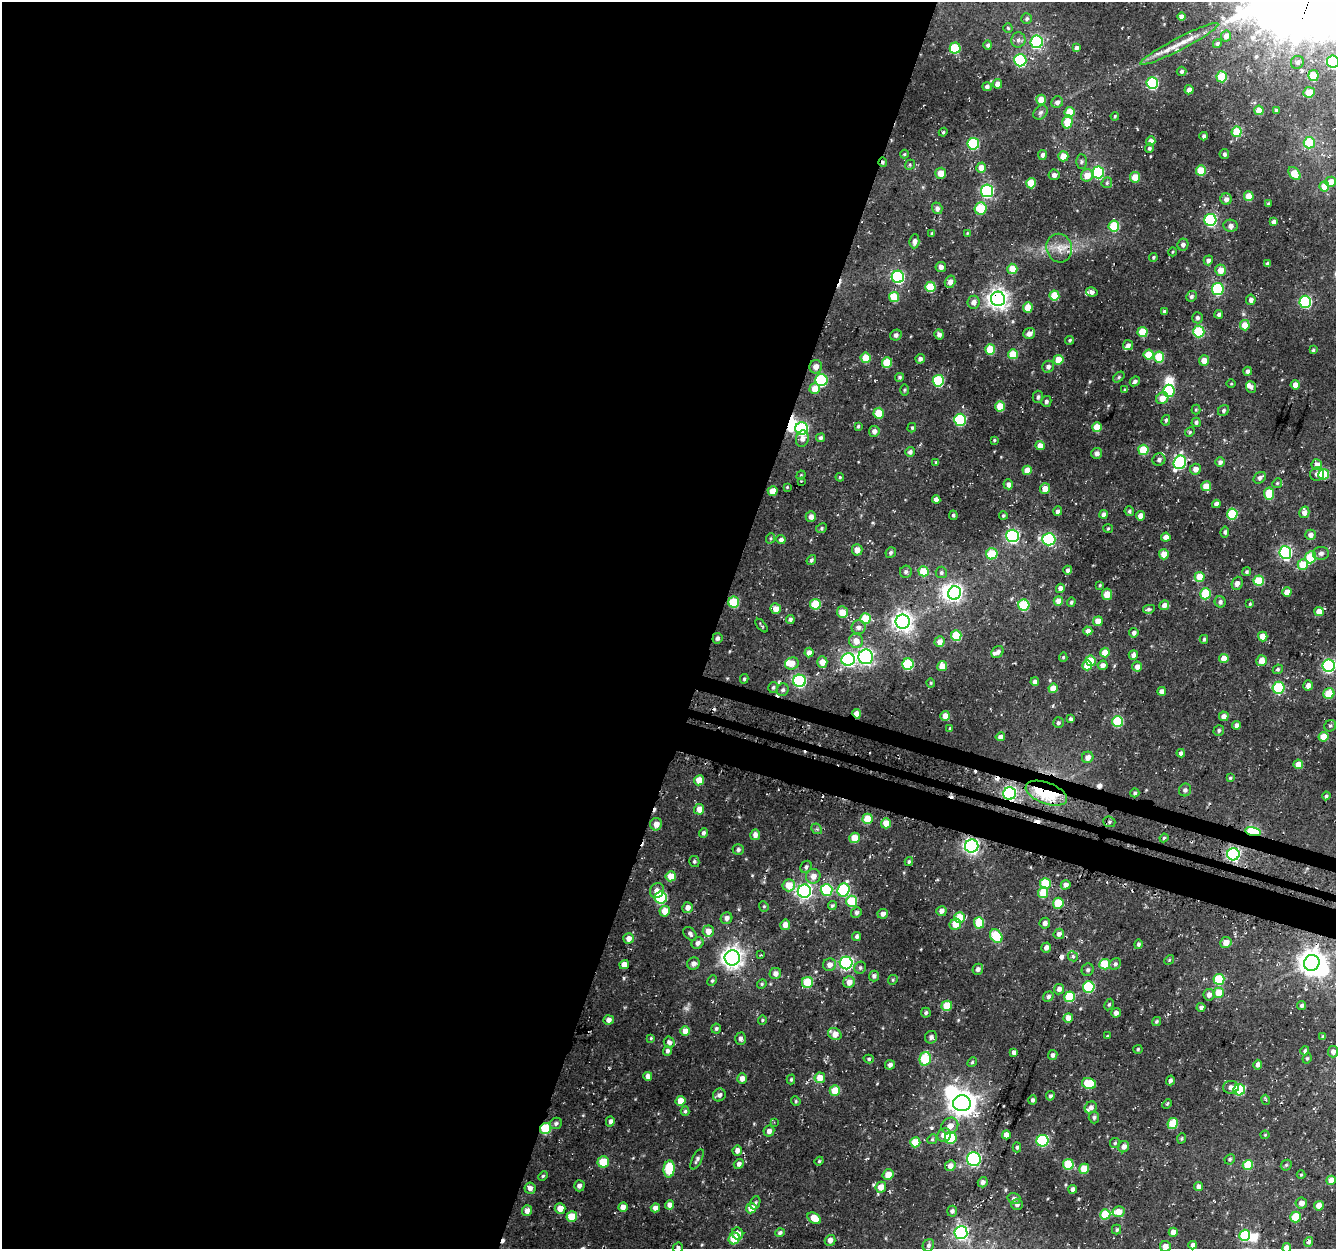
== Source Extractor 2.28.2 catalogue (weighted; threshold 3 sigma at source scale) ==
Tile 5 of 4 x 4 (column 1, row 2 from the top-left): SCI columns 32-1365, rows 2821-4067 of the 5393 x 5592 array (HDU 1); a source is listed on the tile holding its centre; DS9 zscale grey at full resolution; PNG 1338 x 1251 px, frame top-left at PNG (2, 2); each listed source drawn as its Kron ellipse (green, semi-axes under 4 px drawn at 4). Shown black and unused: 56% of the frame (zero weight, under 3 of 4 exposures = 4% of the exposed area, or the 3 px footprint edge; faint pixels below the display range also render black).
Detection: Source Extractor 2.28.2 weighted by HDU 2 'WHT'; one run over the whole footprint, this tile lists its part. Background 0.023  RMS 0.0041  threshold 0.0183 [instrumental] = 3 sigma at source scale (4.5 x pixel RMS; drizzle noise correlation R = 1.50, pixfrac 1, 0.0396/0.0396 arcsec/px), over >= 5 px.
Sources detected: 522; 1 too faint to see at this stretch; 6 inside a brighter object's white glare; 12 cosmic-ray / hot-pixel residue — neither listed nor drawn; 8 inside a brighter listed object's ellipse — not listed separately; the other 495 listed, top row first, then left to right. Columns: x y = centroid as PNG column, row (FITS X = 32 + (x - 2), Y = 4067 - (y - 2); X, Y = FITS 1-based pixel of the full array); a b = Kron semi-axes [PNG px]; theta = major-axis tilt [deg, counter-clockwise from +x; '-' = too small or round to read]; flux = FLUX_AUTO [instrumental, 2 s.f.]
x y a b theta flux
1181 16 4 4 - 2.4
1027 19 5 5 - 0.87
1008 28 4 4 - 0.52
1226 36 5 5 - 1.9
1018 40 7 7 - 1.4
1037 42 6 6 - 44
1179 44 44 6 27 6.5
1217 44 5 4 - 0.69
988 45 5 4 - 1
955 48 5 5 - 16
1076 48 4 4 - 1.4
1020 60 6 6 - 46
1333 61 6 6 - 48
1297 62 7 6 - 1.2
1181 71 5 4 - 0.99
1314 76 5 5 - 9.7
1222 77 5 5 - 12
1152 83 6 6 - 35
997 84 5 4 - 2.8
987 87 4 4 - 1.3
1189 90 5 4 - 1.7
1309 92 6 5 - 8
1041 100 5 5 - 5.8
1057 102 6 5 - 1.6
1259 110 5 4 - 5.2
1276 110 4 3 - 0.67
1040 112 8 6 44 1.1
1070 112 5 5 - 9.2
1115 116 4 4 - 0.45
1067 122 6 5 - 9
943 132 4 4 - 0.49
1237 132 5 5 - 12
1204 136 4 3 - 0.92
1151 141 5 4 - 2.6
1309 143 6 5 - 11
973 144 6 6 - 27
1149 148 4 4 - 0.87
904 154 4 4 - 0.43
1224 154 5 5 - 1
1042 155 5 4 - 1.4
1063 156 5 5 - 5.4
883 162 4 4 - 0.82
1081 162 7 5 -89 0.82
910 165 5 4 - 0.55
981 168 5 5 - 3.8
1201 170 5 5 - 11
1098 172 6 6 - 38
941 173 5 5 - 4.1
1294 174 7 5 -51 7.3
1054 175 5 5 - 1.4
1087 175 6 6 - 4.6
1135 177 5 5 - 7.6
1331 182 5 5 - 4.3
1031 183 5 5 - 11
1107 183 6 5 - 0.67
1324 186 5 5 - 5.1
987 191 6 6 - 64
1249 196 5 4 - 6.9
1226 199 5 5 - 1.9
1268 204 3 3 - 0.64
937 208 6 5 - 1.6
981 208 6 6 - 14
1210 220 6 6 - 48
1274 222 4 4 - 2.2
1114 226 5 5 - 20
1230 226 7 6 - 1.8
967 233 4 3 - 0.35
932 234 4 3 - 0.91
914 241 7 5 86 1.7
1183 245 6 5 - 1.3
1059 248 14 13 - 4.8
1172 252 4 3 - 0.38
1153 257 4 3 - 0.53
1208 260 5 4 - 1.9
1268 263 4 4 - 1.8
941 267 5 5 - 1.7
1012 269 5 5 - 6.5
1220 270 5 5 - 4.3
898 277 6 6 - 54
950 282 6 5 - 2.1
930 287 5 5 - 13
1218 289 6 5 - 33
1092 292 6 4 -10 1.5
1054 295 5 5 - 12
1191 296 5 5 - 1.1
894 297 5 5 - 11
998 299 7 7 - 260
1251 300 5 4 - 1.8
974 302 6 6 - 2.3
1305 302 6 6 - 48
1028 307 5 5 - 5.7
1164 311 4 3 - 0.69
1219 314 4 4 - 1.1
1197 318 5 5 - 1.1
1245 325 5 5 - 6.1
1143 332 5 5 - 12
1199 332 6 5 - 24
1029 333 6 5 - 2.2
896 335 6 5 - 1
939 335 5 5 - 1.4
1070 340 4 4 - 0.63
1128 345 5 5 - 1.4
990 349 5 5 - 11
1313 350 4 3 - 0.63
1013 354 5 5 - 10
1149 355 5 5 - 9.6
1159 357 5 5 - 16
865 358 5 5 - 8.5
920 359 4 4 - 1.4
1058 360 5 5 - 8.2
1204 360 5 5 - 3.9
887 362 5 5 - 12
816 367 7 6 - 2.8
1048 367 6 5 - 1.5
1247 371 4 4 - 1.4
899 377 4 4 - 0.75
1119 377 6 4 38 0.7
821 380 6 6 - 33
938 381 6 5 - 27
1135 381 5 4 - 1
1231 384 4 3 - 0.34
1295 385 4 4 - 2.7
1251 387 6 5 - 1.2
815 388 5 5 - 5.7
1125 389 4 3 - 0.47
904 390 5 3 - 0.49
1169 391 6 6 - 28
1038 397 6 5 - 0.98
1162 398 6 5 - 4.2
1046 401 5 5 - 1
1000 406 5 5 - 9
1196 410 5 4 - 0.49
1224 410 6 5 - 0.89
879 413 5 5 - 7.8
960 420 6 5 - 32
1166 420 5 4 - 0.69
1196 422 5 4 - 1
858 426 4 3 - 0.59
1097 427 5 5 - 7.8
912 428 5 4 - 0.49
802 429 6 6 - 49
874 431 5 5 - 2
1190 432 5 4 - 0.56
821 438 4 4 - 0.83
802 439 8 6 76 2
994 440 3 3 - 0.49
1040 446 4 4 - 3.8
1143 450 5 5 - 14
910 452 5 5 - 1.4
1097 453 5 5 - 1.8
1159 460 6 6 - 1.2
936 462 4 3 - 0.57
1180 462 7 6 - 57
1220 462 5 5 - 1.4
1317 465 5 5 - 3
1195 469 5 5 - 2.4
1027 470 5 4 - 5.2
1317 474 7 6 - 1.6
1324 474 5 5 - 15
801 475 5 4 - 0.44
840 477 4 4 - 0.49
1260 478 7 5 39 1.4
801 481 2 2 - 0.26
1277 483 5 4 - 0.58
1008 484 5 4 - 1.9
1206 486 5 5 - 6.4
787 487 3 3 - 0.37
1045 488 5 5 - 3.9
773 491 5 5 - 4.9
1269 493 6 5 - 11
936 499 4 4 - 1.6
1216 504 4 4 - 1.4
1058 511 5 4 - 1.6
1129 511 5 5 - 0.75
1304 512 6 5 - 2.5
1103 514 4 4 - 2
1232 514 5 5 - 20
953 515 5 4 - 0.69
1003 515 4 4 - 0.54
1141 516 4 4 - 4.2
811 517 5 5 - 2.3
821 528 5 4 - 0.71
1108 528 5 3 - 0.4
1225 532 5 4 - 0.82
1310 535 5 5 - 2
1012 536 6 6 - 74
1166 537 4 4 - 2.5
771 538 5 3 - 0.46
1049 539 6 6 - 50
781 540 4 4 - 1.9
857 550 6 5 - 3.1
891 552 5 5 - 0.9
1285 553 6 6 - 69
1321 553 8 6 0 1.4
992 554 6 5 - 13
1164 554 5 5 - 4.7
1311 557 6 5 - 17
811 560 5 4 - 0.82
1303 565 5 5 - 10
1068 570 4 4 - 1.3
923 571 5 5 - 11
906 572 6 6 - 0.94
941 572 6 5 - 0.9
1247 572 4 4 - 0.79
1200 577 5 5 - 8.6
1259 581 5 5 - 16
1237 583 7 5 72 1.8
1100 585 4 3 - 0.4
1060 588 4 4 - 2.1
1287 592 4 4 - 3.8
954 593 7 6 - 120
1107 594 5 5 - 6.2
1205 594 5 5 - 17
1058 601 5 4 - 3.9
734 602 5 5 - 15
1071 602 5 4 - 0.79
1220 602 6 5 - 1.3
815 604 5 5 - 17
1250 604 4 3 - 0.45
1024 605 5 5 - 21
1164 605 5 4 - 2.7
776 609 5 5 - 3.9
1149 609 6 4 10 0.81
1319 611 4 4 - 4.3
842 612 6 5 - 6.1
865 618 5 5 - 13
790 619 4 4 - 1.3
1098 621 5 4 - 4.2
903 622 7 7 - 220
762 626 8 3 -51 0.56
859 627 7 7 - 1.8
1088 631 4 4 - 2.1
1134 633 5 4 - 1.3
956 635 5 5 - 15
1263 636 5 4 - 5.1
717 638 5 5 - 1.1
1204 639 4 3 - 0.65
856 641 7 7 - 4.3
939 642 5 5 - 3.1
809 652 5 4 - 2.6
998 652 6 5 - 1.4
1105 653 5 4 - 6.1
1133 655 5 4 - 1.9
866 657 7 7 - 110
1063 657 5 4 - 0.62
1224 658 4 4 - 5.5
848 660 6 6 - 66
1090 661 5 5 - 12
1261 661 5 5 - 3.8
822 662 6 5 - 4.2
792 663 7 6 - 4.3
908 664 5 5 - 27
1087 665 5 5 - 7.6
1103 665 5 4 - 1.9
942 666 5 5 - 5.9
1137 666 5 5 - 2.6
1329 666 6 6 - 75
1278 669 5 4 - 0.81
744 679 5 4 - 0.67
800 681 6 6 - 55
1035 682 4 4 - 2
931 683 4 4 - 0.44
1308 685 5 4 - 2.4
773 687 5 5 - 0.8
1053 688 5 4 - 5
1279 688 6 6 - 26
783 690 6 6 - 1.1
1162 691 4 4 - 2.1
1329 694 5 5 - 11
857 714 5 4 - 4.2
945 716 5 5 - 3.6
1224 716 5 5 - 2.4
1071 719 4 4 - 1.2
1118 721 5 5 - 25
1058 723 5 5 - 0.9
1236 725 4 4 - 2
1330 726 6 5 - 0.85
950 728 3 3 - 0.58
1219 730 5 5 - 0.71
1000 737 5 4 - 2.1
1324 737 5 5 - 5.7
1181 753 4 4 - 1.3
1088 757 6 5 - 2.7
1298 764 5 4 - 4.4
1230 778 4 4 - 0.48
699 780 5 5 - 6.1
1185 790 6 6 - 1.2
1010 793 6 6 - 75
1046 793 22 10 -21 31
1135 793 4 4 - 0.73
1326 796 4 4 - 0.61
699 809 5 5 - 3.8
868 819 5 5 - 11
1109 822 6 5 - 0.82
886 823 5 5 - 5.2
656 824 6 6 - 3
817 829 6 4 -43 0.72
1253 832 8 4 -12 32
703 833 5 4 - 1.1
755 835 5 5 - 2.1
855 838 5 5 - 7.3
1164 838 4 3 - 0.68
972 846 7 6 - 120
738 850 5 5 - 0.81
1233 854 6 6 - 72
909 861 4 3 - 0.63
694 862 5 5 - 0.73
806 867 6 5 - 0.98
671 876 5 5 - 6.6
813 876 7 7 - 2.9
1045 883 5 5 - 14
789 885 6 6 - 7.1
1066 885 5 4 - 1.9
827 890 6 6 - 28
844 890 7 6 - 34
657 891 8 7 - 2.1
804 891 6 6 - 110
1043 893 5 5 - 11
661 898 6 6 - 32
852 901 5 5 - 17
1058 903 5 5 - 13
764 906 5 4 - 0.58
832 906 4 4 - 0.72
688 908 5 5 - 2.5
665 911 5 5 - 5.3
941 911 5 5 - 2
856 912 5 5 - 1.2
883 914 5 5 - 2
960 917 5 5 - 7.9
727 918 6 5 - 2.2
979 923 5 5 - 11
1045 923 5 5 - 1.3
955 924 6 5 - 7.2
785 925 5 4 - 3.2
708 931 6 5 - 4.1
690 934 8 5 -48 1.1
1059 934 5 5 - 1.8
996 936 7 5 -56 18
857 937 4 4 - 1.1
628 939 5 5 - 2.8
1226 942 6 5 - 3
697 943 6 5 - 1.8
1138 944 5 4 - 0.87
1046 948 5 5 - 2
761 955 4 4 - 0.4
1073 956 5 5 - 0.79
732 958 7 7 - 260
1169 960 5 4 - 0.49
846 963 6 6 - 73
1312 963 8 7 - 390
693 964 6 6 - 1.8
1105 964 5 5 - 15
1115 964 6 5 - 1
624 965 5 4 - 2.8
829 965 6 6 - 2.2
860 968 6 5 - 0.84
978 969 6 5 - 1.4
1088 970 6 6 - 1
775 974 6 5 - 2.1
874 976 5 5 - 1
1219 979 5 5 - 19
893 980 5 4 - 0.6
712 981 6 4 62 0.61
807 982 6 5 - 16
849 982 6 5 - 3.4
762 984 5 4 - 0.53
1089 987 6 5 - 35
1059 989 5 5 - 1.9
1219 993 5 5 - 7.9
1209 995 6 5 - 2.2
1048 996 5 4 - 1.1
1069 997 5 5 - 17
1109 1005 6 4 63 0.61
947 1006 5 5 - 11
1301 1006 4 4 - 0.74
1201 1007 4 4 - 1.4
926 1013 5 5 - 0.81
1116 1013 5 4 - 1.6
1068 1018 5 4 - 3.2
609 1020 5 4 - 1.9
762 1020 5 4 - 0.51
1156 1021 5 4 - 0.64
716 1029 5 5 - 0.83
685 1031 5 5 - 5.3
835 1034 7 5 -32 3.8
1107 1036 4 3 - 0.35
931 1037 6 6 - 1.5
1323 1037 4 3 - 1
651 1038 4 4 - 0.44
741 1039 6 5 - 1.2
669 1042 6 5 - 1.5
1138 1049 5 4 - 0.56
667 1051 5 4 - 1.3
1305 1051 4 4 - 0.75
1014 1052 4 4 - 1.4
1333 1052 5 5 - 1.6
1053 1055 5 4 - 1.3
1307 1058 5 4 - 0.55
869 1059 5 4 - 0.64
925 1059 7 5 77 23
972 1062 5 4 - 0.65
890 1065 5 4 - 1.6
1258 1065 5 4 - 1.9
648 1076 4 4 - 2.7
820 1078 5 5 - 5.8
742 1079 5 5 - 2.6
791 1079 5 4 - 0.62
1170 1080 5 3 - 1.1
1089 1083 7 5 -12 11
1231 1087 7 6 - 1.7
1239 1090 6 5 - 26
835 1091 5 5 - 10
719 1095 7 6 - 1.5
1050 1096 5 4 - 0.79
1032 1100 4 4 - 0.9
1266 1100 5 3 - 0.49
680 1101 5 5 - 5.1
796 1101 5 4 - 0.52
962 1103 9 8 - 420
1167 1104 5 3 - 0.47
1091 1107 6 5 - 1.7
685 1111 5 4 - 0.71
1094 1117 6 5 - 0.89
610 1121 5 4 - 1.3
774 1122 3 2 - 0.27
556 1123 6 5 - 1
1173 1124 6 5 - 12
950 1126 9 7 42 3.3
545 1128 6 5 - 21
769 1131 5 5 - 1.8
944 1135 7 6 - 3.6
1006 1135 4 4 - 2.9
1265 1135 4 4 - 0.37
951 1138 6 6 - 20
1182 1138 5 3 - 0.48
932 1139 5 4 - 0.63
1042 1141 6 6 - 40
915 1142 5 5 - 9.6
1115 1143 5 5 - 0.69
1017 1147 5 4 - 0.73
1124 1147 6 5 - 2.1
737 1150 5 4 - 2.5
697 1159 11 5 63 1.1
974 1159 7 6 - 71
1230 1159 5 5 - 0.66
819 1161 4 4 - 0.48
603 1162 5 5 - 9.9
739 1164 5 4 - 1.5
1068 1164 5 5 - 14
1248 1165 5 5 - 13
1286 1165 6 5 - 0.6
950 1166 5 5 - 2.6
669 1169 8 5 86 19
1084 1169 5 5 - 8.5
888 1175 5 5 - 4.5
1301 1175 4 4 - 0.41
543 1176 5 4 - 0.52
1331 1180 5 4 - 4.2
983 1182 5 5 - 1.6
579 1186 5 5 - 1.4
881 1187 6 5 - 4.5
1198 1187 4 4 - 1.6
530 1188 5 5 - 2
1073 1189 4 4 - 1.6
1014 1198 6 5 - 1.3
755 1203 7 5 68 0.84
1301 1203 6 5 - 2.2
670 1205 5 4 - 3.5
1017 1205 6 5 - 1.1
1319 1206 5 4 - 4.3
623 1207 5 4 - 3.1
560 1208 5 5 - 3.9
655 1208 4 4 - 2.3
751 1208 5 5 - 4.9
527 1211 5 5 - 2.6
952 1211 5 5 - 0.96
1118 1212 6 5 - 4.5
1105 1214 5 5 - 12
572 1217 5 5 - 9.3
1295 1217 5 5 - 10
814 1218 7 5 -34 6.7
1117 1230 5 4 - 0.61
1173 1232 4 4 - 2.8
780 1233 5 4 - 1.1
961 1233 6 6 - 93
738 1234 6 5 - 2.1
1245 1235 5 5 - 24
734 1238 6 5 - 16
830 1240 5 5 - 2.4
1309 1242 5 4 - 1.6
928 1245 6 5 - 1.1
1193 1245 4 4 - 2
1165 1246 5 5 - 3.5
678 1248 5 5 - 1
1287 1248 5 4 - 3.6
Overlapping masked pixels (flux is a lower limit): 10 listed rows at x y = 883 162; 998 299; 800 681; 857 714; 1010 793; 1046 793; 1253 832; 807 982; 545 1128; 1006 1135
Isophote crosses this tile's border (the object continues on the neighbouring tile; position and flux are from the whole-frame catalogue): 4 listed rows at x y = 1333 61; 1165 1246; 678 1248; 1287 1248